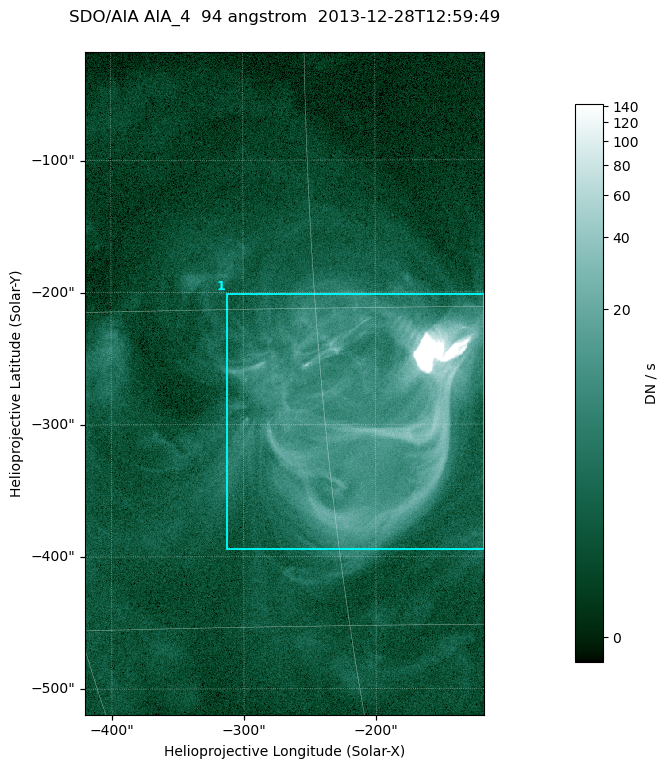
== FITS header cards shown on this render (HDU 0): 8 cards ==
TELESCOP= 'SDO/AIA '
INSTRUME= 'AIA_4   '
WAVELNTH=                   94
WAVEUNIT= 'angstrom'
DATE-OBS= '2013-12-28T12:59:49.12'
CTYPE1  = 'HPLN-TAN'
CTYPE2  = 'HPLT-TAN'
BUNIT   = 'DN / s  '

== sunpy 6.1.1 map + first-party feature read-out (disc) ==
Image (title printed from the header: SDO/AIA AIA_4  94 angstrom  2013-12-28T12:59:49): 503 x 835 px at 0.6 arcsec/px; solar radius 976 arcsec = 1626 px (partial field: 5.1% of the solar disc is inside the frame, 100% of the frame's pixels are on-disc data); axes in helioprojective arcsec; data unit DN / s (BUNIT, on the colour bar)
Orientation: roll -0.138 deg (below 1 deg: not rotated)
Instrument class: DISC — disc imager (sunpy class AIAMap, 94 A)
Bright regions (active regions / flare kernels): reference = the on-disc median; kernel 5 px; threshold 5 sigma = 6.85 DN / s over a disc level ~1.81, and >= 1.15x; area >= 420 px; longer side >= 6 px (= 3.6 arcsec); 1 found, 1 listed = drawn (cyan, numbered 1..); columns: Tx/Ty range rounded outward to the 2 arcsec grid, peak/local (2 s.f.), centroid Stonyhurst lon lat
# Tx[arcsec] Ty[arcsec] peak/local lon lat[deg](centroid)
1 -314..-116 -396..-200 669 -13 -20